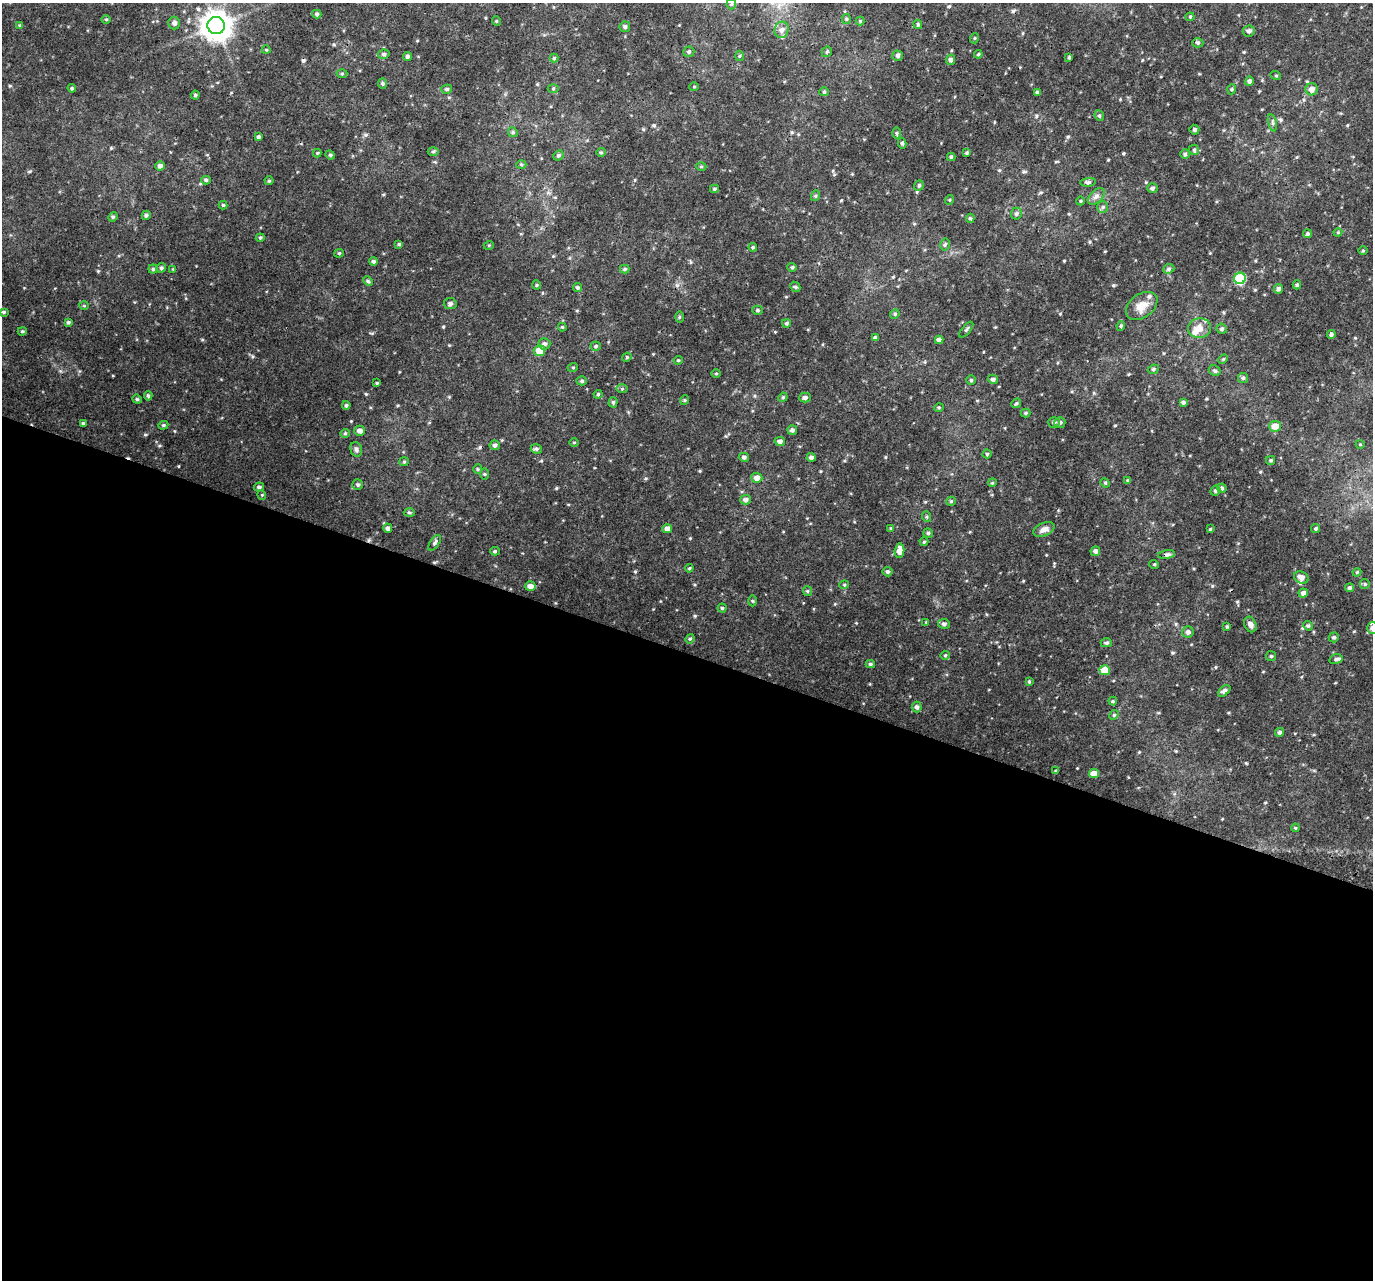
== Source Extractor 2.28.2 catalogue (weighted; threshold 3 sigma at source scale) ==
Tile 14 of 4 x 4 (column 2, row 4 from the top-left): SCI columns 1404-2774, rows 330-1607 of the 5540 x 5708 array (HDU 1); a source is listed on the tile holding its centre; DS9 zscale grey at full resolution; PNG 1375 x 1282 px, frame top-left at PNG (2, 3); each listed source drawn as its Kron ellipse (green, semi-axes under 4 px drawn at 4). Shown black and unused: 49% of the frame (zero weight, under 3 of 4 exposures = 5% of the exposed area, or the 3 px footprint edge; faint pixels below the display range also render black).
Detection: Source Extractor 2.28.2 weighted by HDU 2 'WHT'; one run over the whole footprint, this tile lists its part. Background 0.063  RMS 0.0067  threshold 0.0303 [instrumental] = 3 sigma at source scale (4.5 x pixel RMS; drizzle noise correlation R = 1.50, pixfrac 1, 0.0396/0.0396 arcsec/px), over >= 5 px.
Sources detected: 237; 4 cosmic-ray / hot-pixel residue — neither listed nor drawn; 5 inside a brighter listed object's ellipse — not listed separately; the other 228 listed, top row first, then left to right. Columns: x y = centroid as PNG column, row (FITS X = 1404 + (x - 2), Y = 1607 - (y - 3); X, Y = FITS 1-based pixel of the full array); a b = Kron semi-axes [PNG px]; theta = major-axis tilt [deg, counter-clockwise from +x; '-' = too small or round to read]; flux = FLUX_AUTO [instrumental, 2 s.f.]
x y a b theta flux
731 4 5 5 - 0.89
317 14 4 4 - 1.3
1190 17 4 4 - 0.65
106 19 5 3 - 0.6
846 19 5 4 - 0.87
496 21 5 3 - 0.61
860 21 4 4 - 0.61
174 23 6 6 - 2
918 24 5 4 - 0.82
20 25 4 3 - 0.79
216 26 9 8 - 820
625 27 5 5 - 1.3
782 30 8 7 - 3
1249 31 6 5 - 1.6
975 38 5 3 - 0.57
1198 43 5 4 - 1
266 50 4 4 - 0.6
689 52 6 5 - 1.1
827 52 5 4 - 0.88
384 54 6 4 12 1.1
978 54 4 3 - 0.69
407 56 4 4 - 1.3
739 56 5 3 - 0.67
897 56 5 5 - 1.5
1069 57 3 3 - 0.72
554 58 4 4 - 0.83
951 60 5 4 - 1.7
342 74 5 3 - 0.78
1276 76 5 3 - 0.56
1249 81 5 4 - 1.5
382 83 5 4 - 0.89
694 87 5 3 - 0.5
72 88 4 4 - 0.81
553 88 5 3 - 0.69
447 89 5 4 - 1
1232 89 5 3 - 0.68
1312 89 6 6 - 3.1
824 92 4 4 - 0.76
1037 92 4 4 - 1.1
195 95 4 4 - 0.83
1099 116 5 4 - 0.97
1272 123 8 3 -77 1
1194 130 5 5 - 1.1
513 132 5 4 - 0.93
896 133 6 4 -89 0.87
258 137 3 3 - 1.2
902 143 5 4 - 1.2
1194 150 5 5 - 0.91
433 151 5 3 - 0.75
601 152 4 4 - 0.82
317 153 4 4 - 0.66
967 153 3 3 - 0.84
1185 154 4 4 - 1.1
330 155 5 4 - 0.88
558 155 5 4 - 1.1
951 157 4 4 - 0.86
521 165 5 3 - 0.68
160 166 4 4 - 2.2
701 166 5 3 - 0.7
206 180 5 4 - 1.1
269 181 4 4 - 0.66
1088 182 8 4 7 1.3
919 186 5 4 - 1
1152 188 5 5 - 1.4
714 189 4 4 - 0.88
815 196 5 3 - 0.73
1096 196 10 6 45 2.3
949 200 5 3 - 0.66
1080 201 4 3 - 0.6
223 205 4 4 - 0.76
1103 207 6 5 - 1.1
1016 214 6 5 - 1.2
146 215 5 4 - 1.1
113 217 5 4 - 0.86
970 218 5 4 - 0.87
1338 232 4 3 - 0.58
1308 234 4 4 - 1.1
260 238 4 4 - 0.78
399 244 4 3 - 0.73
945 244 6 4 77 0.99
489 245 5 3 - 0.57
753 247 4 4 - 0.82
1363 251 4 3 - 0.59
339 253 4 4 - 0.71
373 261 4 4 - 1.3
792 267 5 4 - 0.76
161 268 5 4 - 1.2
153 269 4 4 - 0.83
173 269 3 3 - 0.49
625 269 5 4 - 0.86
1169 269 6 4 23 1
1240 278 6 5 - 42
368 281 5 4 - 0.86
536 285 5 3 - 0.54
1297 285 4 4 - 0.86
577 287 4 4 - 0.97
795 287 5 4 - 1.1
1278 289 5 4 - 1.7
450 304 6 5 - 1.5
84 305 5 3 - 0.62
1142 306 18 11 37 6.8
757 310 5 4 - 1.1
4 312 4 3 - 0.77
895 314 5 4 - 0.81
679 317 6 4 89 0.73
68 322 4 4 - 0.97
786 323 4 4 - 0.98
1121 326 5 4 - 0.83
562 327 4 4 - 0.68
1199 328 11 10 - 5.1
1222 329 5 5 - 1.1
966 330 9 3 51 0.96
22 331 4 3 - 0.79
1331 334 4 4 - 1.2
875 338 4 4 - 1.6
939 340 4 4 - 2.3
544 344 6 5 - 1.6
596 346 5 4 - 0.88
539 351 6 5 - 8.2
627 357 5 3 - 0.66
1223 359 5 4 - 0.73
678 360 4 4 - 0.75
573 367 5 3 - 0.56
1153 369 5 4 - 1.1
1215 371 6 5 - 1.2
716 374 5 3 - 0.56
1243 378 5 5 - 1
993 379 5 4 - 1.5
971 380 4 4 - 0.89
582 381 5 4 - 1.1
377 383 3 3 - 0.54
622 389 5 4 - 0.68
598 394 4 4 - 0.66
148 396 4 4 - 1
783 397 5 4 - 0.68
805 398 5 5 - 1.6
137 399 5 4 - 0.8
685 400 5 3 - 0.57
613 402 5 4 - 0.96
1183 402 4 3 - 1.3
1016 403 5 4 - 0.82
346 405 4 4 - 1.1
939 407 5 3 - 0.66
1026 413 5 4 - 0.89
1054 422 5 5 - 1.4
1060 422 5 5 - 1.4
83 423 4 4 - 1
163 425 5 4 - 0.84
1275 426 6 5 - 5.7
792 430 5 5 - 1.5
359 431 5 5 - 2.5
345 433 4 4 - 0.78
780 441 5 4 - 1.8
574 442 5 3 - 0.57
1360 444 4 3 - 0.48
495 445 5 4 - 1.6
356 449 7 5 -73 1.6
536 449 6 4 -22 1.1
987 454 4 4 - 0.89
744 457 5 4 - 1.6
811 457 4 4 - 1.6
1271 460 4 3 - 0.8
404 462 5 4 - 0.8
478 469 5 4 - 0.79
484 474 5 3 - 0.7
757 478 5 5 - 3
1128 480 4 3 - 0.69
992 483 4 3 - 0.57
1105 483 5 4 - 0.78
358 485 5 5 - 1.2
259 487 5 4 - 1.4
1222 488 5 4 - 1.1
1215 491 5 4 - 1.2
262 495 5 3 - 0.55
745 500 5 4 - 1.8
951 501 5 4 - 0.81
409 512 5 4 - 0.98
927 517 5 3 - 0.71
388 528 4 4 - 1.8
891 528 4 4 - 0.69
1316 528 5 4 - 0.9
667 529 5 4 - 2.9
1044 529 11 6 24 3
1210 529 4 3 - 0.58
928 533 5 4 - 0.95
924 542 4 4 - 0.64
435 543 9 4 57 1.4
495 551 5 4 - 0.92
899 551 7 5 86 4.6
1095 551 5 4 - 1.9
1167 555 8 4 8 1.4
1154 564 5 3 - 0.6
689 568 4 3 - 0.69
887 572 5 5 - 1
1357 572 4 3 - 0.67
1301 577 7 5 -29 3
1365 584 5 4 - 0.85
844 585 5 3 - 0.63
530 586 5 5 - 3.2
1349 588 4 4 - 1.3
807 591 5 4 - 0.77
1303 593 4 4 - 2
752 601 5 3 - 0.72
722 608 4 4 - 0.83
926 622 4 4 - 0.56
944 624 6 5 - 1.6
1250 624 8 6 -67 2.3
1308 626 5 4 - 1
1227 627 3 3 - 0.66
1372 628 6 5 - 2.1
1188 632 6 5 - 2.1
1334 637 5 4 - 1.1
690 639 5 4 - 0.71
1106 643 6 4 -2 1
945 655 5 4 - 0.69
1271 656 5 5 - 0.88
1336 659 7 5 16 1.4
870 664 4 3 - 1.2
1105 670 5 5 - 9.7
1029 682 4 4 - 0.64
1224 691 7 4 42 1.8
1113 701 4 4 - 0.72
917 707 5 5 - 1.6
1114 715 5 4 - 0.82
1280 732 4 4 - 1.3
1056 771 3 3 - 1
1094 774 5 4 - 5.3
1295 828 4 3 - 0.57
Isophote crosses this tile's border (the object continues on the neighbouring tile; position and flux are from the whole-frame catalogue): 1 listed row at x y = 1372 628